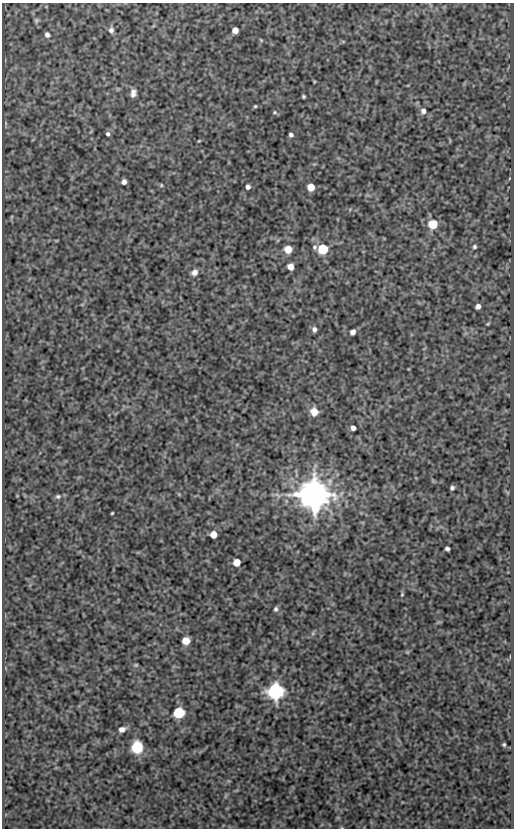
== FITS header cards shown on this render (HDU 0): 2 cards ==
NAXIS1  =                  512
NAXIS2  =                  826

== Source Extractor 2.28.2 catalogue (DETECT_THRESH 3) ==
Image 512 x 826 px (HDU 0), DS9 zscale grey, 1 PNG px = 1 image px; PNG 516 x 830 px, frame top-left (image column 1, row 826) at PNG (2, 3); no overlay
Background 113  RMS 0.59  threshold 1.77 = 3 sigma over >= 5 px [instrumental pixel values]
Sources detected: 51; all 51 listed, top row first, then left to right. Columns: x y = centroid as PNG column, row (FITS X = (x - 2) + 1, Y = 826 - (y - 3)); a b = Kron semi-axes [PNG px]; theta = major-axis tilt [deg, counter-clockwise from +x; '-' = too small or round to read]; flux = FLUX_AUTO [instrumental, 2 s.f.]
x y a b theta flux
36 20 8 6 76 85
111 30 9 7 89 140
235 30 5 5 - 400
47 35 7 6 - 130
261 40 6 3 -46 40
133 93 9 6 88 200
303 96 4 3 - 55
255 106 3 3 - 46
423 111 7 6 - 190
275 112 6 5 - 63
108 134 5 5 - 85
291 135 4 4 - 100
199 141 5 3 - 37
124 182 5 4 - 170
161 185 5 4 - 48
248 187 4 4 - 130
311 187 5 5 - 810
11 217 6 4 70 43
433 224 6 6 - 1700
314 247 7 6 - 97
474 247 5 5 - 74
288 249 6 5 - 780
323 249 6 6 - 3600
290 267 5 5 - 380
194 272 8 7 - 210
478 306 5 5 - 180
488 324 5 4 - 44
314 329 6 5 - 130
353 332 5 4 - 180
314 412 7 6 - 600
353 428 5 4 - 180
452 488 4 4 - 89
179 494 4 4 - 40
314 494 9 8 - 110000
277 495 11 4 -27 130
58 496 8 6 0 100
112 513 3 2 - 40
213 535 5 5 - 510
447 549 4 4 - 110
237 562 5 5 - 720
402 594 4 4 - 41
276 609 6 5 - 92
313 633 6 4 72 64
186 641 6 5 - 760
407 652 5 4 - 45
136 665 4 3 - 50
276 691 7 7 - 19000
179 713 6 6 - 4700
122 729 8 6 17 210
504 744 3 3 - 57
137 747 6 6 - 6200

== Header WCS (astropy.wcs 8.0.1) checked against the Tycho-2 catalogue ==
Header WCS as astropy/WCSLIB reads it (CRVAL/CRPIX/CD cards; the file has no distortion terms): RA---SIN/DEC--SIN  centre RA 14:02:50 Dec +53:54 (210.71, +53.90 deg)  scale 1 arcsec/px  FOV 8.5' x 13.8'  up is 0 deg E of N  parity normal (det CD < 0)
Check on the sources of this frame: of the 51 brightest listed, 3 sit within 1.5 arcsec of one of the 5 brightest Tycho-2 stars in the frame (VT <= 12.56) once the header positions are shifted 0.39 arcsec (0.03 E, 0.39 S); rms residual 0.37 arcsec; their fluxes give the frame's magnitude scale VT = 22.10 - 2.5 log10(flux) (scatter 0.47 mag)
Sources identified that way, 3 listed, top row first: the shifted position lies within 1.5 arcsec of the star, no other Tycho-2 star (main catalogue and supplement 1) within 3.0 arcsec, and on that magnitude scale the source's flux lands within +1.5 / -3 mag of the star's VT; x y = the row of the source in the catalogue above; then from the Tycho-2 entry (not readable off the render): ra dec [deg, ICRS J2000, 3 dp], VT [Tycho-2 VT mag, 2 dp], TYC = Tycho-2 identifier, HIP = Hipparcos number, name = IAU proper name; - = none
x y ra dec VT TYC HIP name
314 494 210.682 +53.874 10.55 3852-176-1 - -
276 691 210.700 +53.819 11.41 3852-1199-1 - -
137 747 210.765 +53.804 12.15 3852-520-1 - -